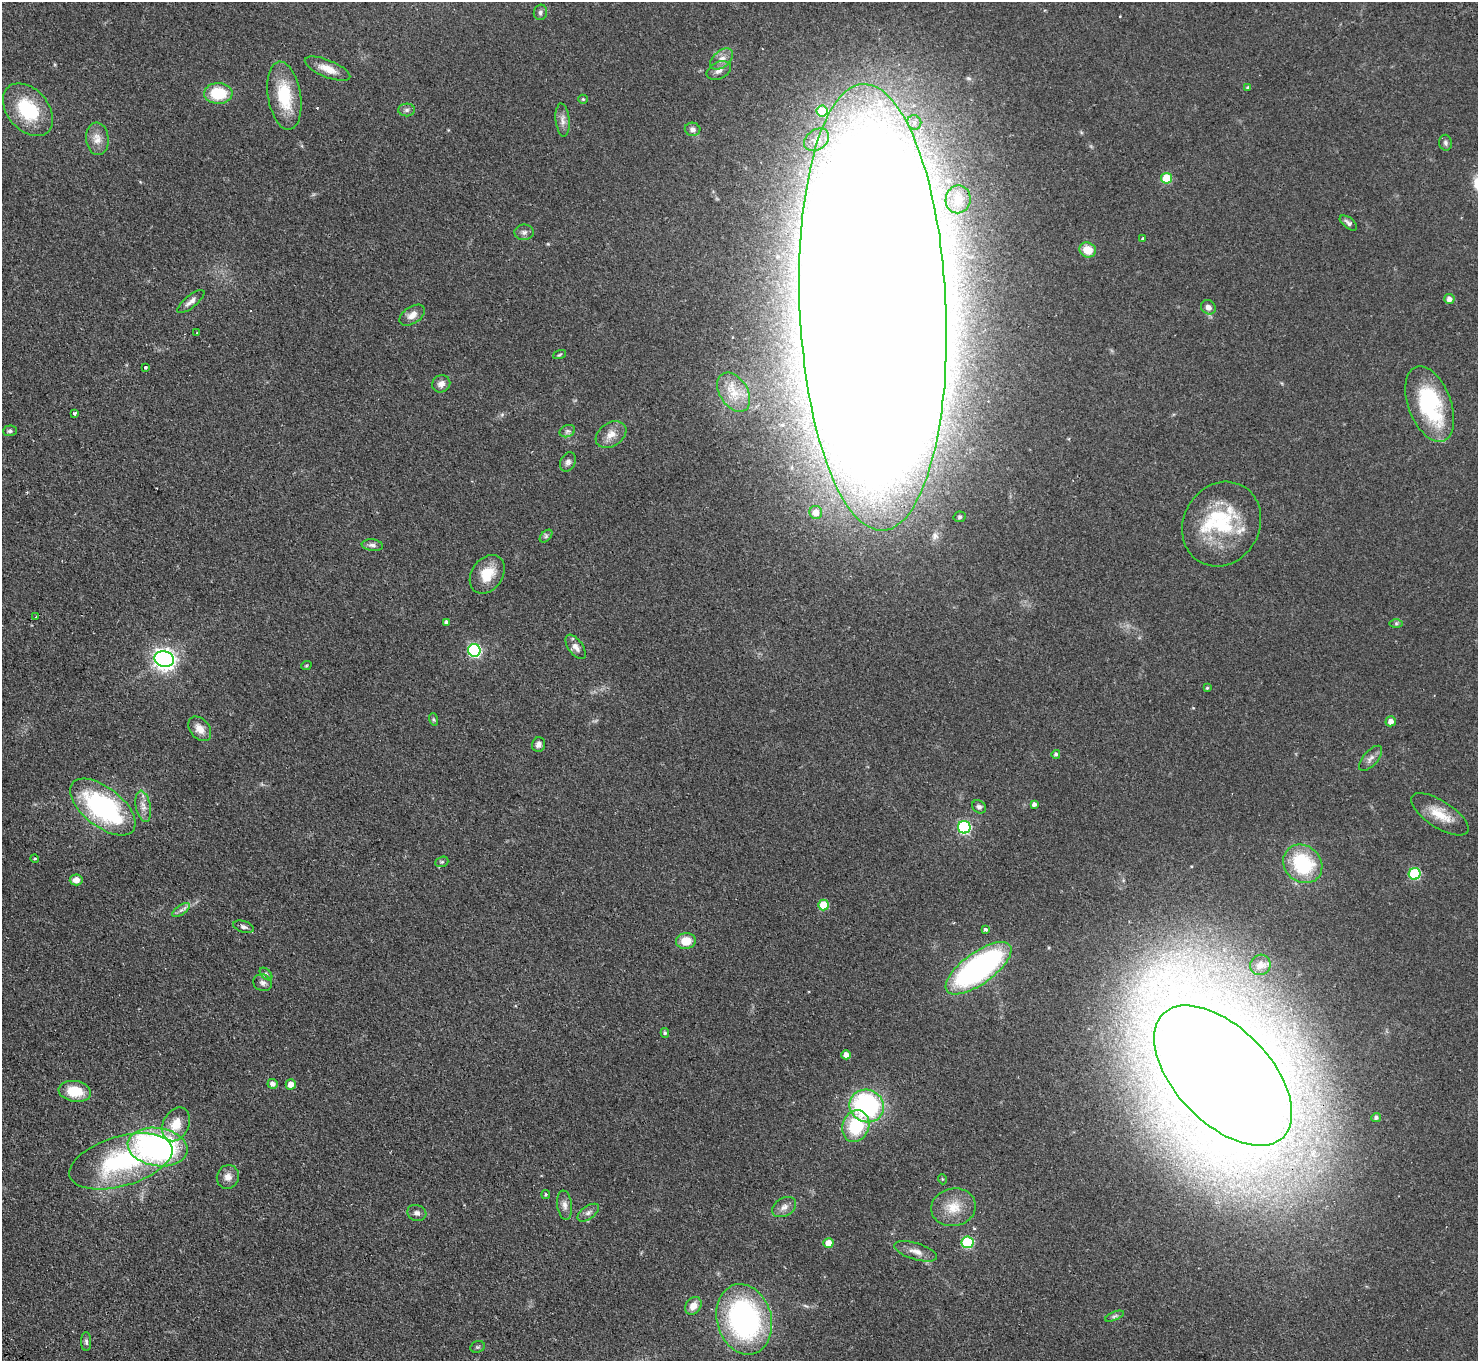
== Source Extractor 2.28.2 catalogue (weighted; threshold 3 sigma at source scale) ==
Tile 7 of 4 x 4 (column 3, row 2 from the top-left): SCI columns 3002-4477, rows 3056-4414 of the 6002 x 5970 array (HDU 1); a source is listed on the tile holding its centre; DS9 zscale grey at full resolution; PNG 1480 x 1363 px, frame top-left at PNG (2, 2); each listed source drawn as its Kron ellipse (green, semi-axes under 4 px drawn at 4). Shown black and unused: <1% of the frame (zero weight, under 2 of 3 exposures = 3% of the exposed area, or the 3 px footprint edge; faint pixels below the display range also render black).
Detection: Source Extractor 2.28.2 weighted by HDU 2 'WHT'; one run over the whole footprint, this tile lists its part. Background 0.0872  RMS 0.0064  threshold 0.0289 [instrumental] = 3 sigma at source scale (4.5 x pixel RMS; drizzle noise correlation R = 1.50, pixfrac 1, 0.05/0.05 arcsec/px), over >= 5 px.
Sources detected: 110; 1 cosmic-ray / hot-pixel residue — neither listed nor drawn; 2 inside a brighter listed object's ellipse — not listed separately; the other 107 listed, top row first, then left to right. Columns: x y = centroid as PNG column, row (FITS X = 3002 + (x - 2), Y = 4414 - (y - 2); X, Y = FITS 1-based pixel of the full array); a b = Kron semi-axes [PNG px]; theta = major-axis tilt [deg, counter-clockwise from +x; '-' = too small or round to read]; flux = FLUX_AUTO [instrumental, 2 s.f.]
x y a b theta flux
540 12 7 6 - 1.7
722 59 13 8 40 4.8
328 69 24 8 -22 7.7
719 70 13 8 27 4
1248 87 4 3 - 0.95
218 93 14 10 -1 23
284 96 34 16 -81 28
583 99 5 4 - 0.69
28 110 30 20 -49 35
407 110 8 6 2 1.8
822 111 5 5 - 25
562 120 16 7 -84 3.9
914 122 7 6 - 4.2
693 129 8 6 -12 2.5
97 139 16 11 -85 6.3
817 140 13 10 35 6.3
1446 143 8 6 -79 1.5
1166 178 5 5 - 26
958 199 14 12 79 5.8
1348 223 10 5 -37 2.1
524 232 9 8 - 2.3
1142 239 3 3 - 3.1
1088 250 8 7 - 9.2
1449 299 5 5 - 3.3
191 301 16 6 39 3.3
873 307 223 73 -87 8100
1208 307 8 7 - 3.5
412 315 14 8 34 4.7
197 333 3 3 - 0.56
559 355 7 3 19 0.77
145 367 3 3 - 1.6
441 384 9 8 - 3.5
734 392 21 14 -57 12
1430 404 40 21 -69 61
74 413 3 3 - 1.7
10 431 7 5 3 1.4
567 431 8 6 20 1.7
611 435 17 11 32 6.4
568 462 10 7 64 2.3
816 512 6 6 - 5.9
960 517 6 5 - 1.2
1222 524 43 38 60 48
546 536 8 4 46 1.3
372 545 11 5 -6 2.2
487 574 21 15 55 15
36 617 3 2 - 0.66
447 622 4 4 - 1.5
1396 623 7 4 0 1.1
576 647 14 7 -54 3.8
474 650 6 6 - 100
164 659 10 8 -13 390
306 666 5 3 - 0.61
1207 688 4 4 - 0.73
433 719 6 4 -71 0.97
1391 721 5 5 - 4.1
200 729 14 9 -50 5.8
539 744 7 6 - 2.6
1056 754 4 4 - 1.2
1370 758 15 7 49 3.4
1034 804 4 4 - 2.1
143 806 16 7 -78 4.5
103 807 39 19 -38 99
979 807 7 6 - 1.9
1440 814 33 13 -33 13
964 827 6 6 - 89
35 858 4 2 - 0.65
442 862 7 5 20 0.96
1303 864 21 18 -42 44
1415 874 6 6 - 52
76 880 6 5 - 4.5
823 905 5 5 - 19
181 910 10 5 34 2.2
244 927 11 5 -18 2.1
985 929 3 3 - 1.8
686 941 10 8 5 11
1260 965 10 10 - 3.1
978 968 39 15 36 160
266 974 7 4 -45 1.4
263 983 10 8 -26 2.8
665 1033 5 4 - 1
846 1055 4 4 - 4.4
1223 1076 86 47 -46 3000
273 1084 5 5 - 3
291 1084 5 5 - 5.3
75 1091 16 10 -9 16
867 1106 17 16 - 95
1376 1117 5 4 - 1.4
176 1124 18 13 65 12
856 1126 16 13 71 30
158 1147 30 19 -9 160
121 1161 53 24 16 74
228 1177 12 11 - 4.6
942 1179 5 3 - 0.55
546 1194 4 3 - 0.73
565 1205 14 7 -82 3.6
784 1207 13 9 30 4
953 1207 22 19 11 14
417 1213 10 8 -17 2.4
588 1213 12 6 35 2.7
967 1242 6 6 - 48
828 1243 5 5 - 8.5
916 1251 22 8 -17 5.6
693 1306 9 7 52 6.3
1114 1316 10 4 23 1.4
744 1319 36 27 -74 140
86 1341 9 5 -89 1.6
478 1347 7 5 19 1.2
Overlapping masked pixels (flux is a lower limit): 1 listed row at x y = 873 307